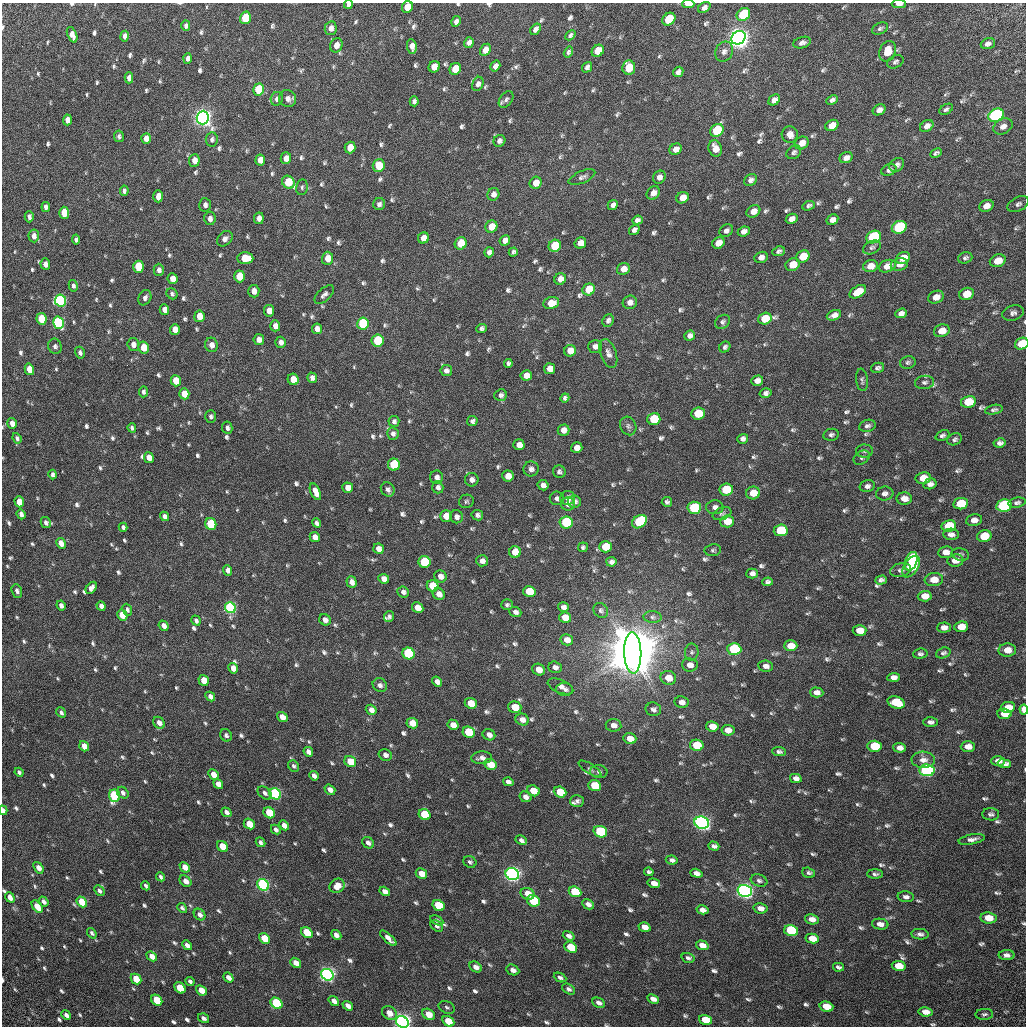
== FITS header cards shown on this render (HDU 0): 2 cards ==
NAXIS1  =                 1024 / Required FITS header
NAXIS2  =                 1024 / Required FITS header

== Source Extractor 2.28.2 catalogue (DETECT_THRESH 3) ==
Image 1024 x 1024 px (HDU 0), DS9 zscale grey, 1 PNG px = 1 image px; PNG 1028 x 1028 px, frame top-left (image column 1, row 1024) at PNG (2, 3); each listed source drawn as its Kron ellipse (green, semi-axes under 4 px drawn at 4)
Background 31.7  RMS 2.8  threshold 8.53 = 3 sigma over >= 5 px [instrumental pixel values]
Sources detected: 835; of the 835, the 500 brightest by FLUX_AUTO listed and drawn (335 fainter detections omitted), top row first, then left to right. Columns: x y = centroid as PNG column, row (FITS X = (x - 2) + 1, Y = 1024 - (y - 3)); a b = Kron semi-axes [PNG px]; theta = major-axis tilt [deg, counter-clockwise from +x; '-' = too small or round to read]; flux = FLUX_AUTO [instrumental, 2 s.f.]
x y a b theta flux
348 4 4 4 - 5.9e+02
688 4 6 3 -1 3.7e+03
899 4 7 3 -1 7.4e+02
407 7 6 5 - 2.4e+03
704 8 7 5 35 7.9e+02
743 14 7 6 - 1.7e+04
245 18 6 5 - 7.6e+03
669 19 7 6 - 8.5e+03
456 21 5 4 - 7.1e+02
186 26 5 4 - 5.2e+02
331 28 7 6 - 1.0e+03
880 28 8 5 25 5.1e+02
535 29 6 4 52 7.0e+02
72 35 8 4 -68 1.5e+03
570 35 6 4 44 5.0e+02
125 36 5 4 - 8.5e+02
738 38 7 6 - 3.0e+05
469 42 5 4 - 7.8e+02
802 43 9 5 18 7.0e+02
988 44 7 5 19 6.9e+02
336 45 7 6 - 1.3e+03
412 46 7 5 -82 1.3e+03
485 50 6 5 - 1.7e+03
598 51 6 5 - 3.7e+03
724 51 10 8 59 9.4e+02
888 51 10 8 69 3.4e+03
568 52 6 4 58 4.6e+02
187 58 5 3 - 7.0e+02
895 62 9 6 27 5.3e+02
495 66 6 4 57 9.1e+02
434 67 6 5 - 2.5e+03
587 67 5 4 - 6.7e+02
629 67 7 6 - 5.4e+03
455 69 6 5 - 3.8e+03
678 72 5 4 - 6.5e+02
129 78 5 4 - 9.5e+02
478 84 7 5 67 7.1e+02
259 89 6 5 - 1.1e+04
277 99 7 6 - 7.3e+02
287 99 9 8 - 1.1e+03
506 99 9 6 53 6.2e+02
774 100 6 5 - 1.0e+03
832 100 6 4 26 6.4e+02
414 101 5 4 - 6.1e+02
946 109 7 4 29 5.2e+02
879 110 7 5 29 8.5e+02
996 115 8 6 26 5.6e+04
203 118 7 6 - 2.1e+05
67 120 5 4 - 1.3e+03
832 125 7 5 30 2.4e+03
927 126 7 5 35 1.0e+03
1003 126 10 7 27 1.2e+03
717 130 7 6 - 1.2e+04
790 135 8 8 - 1.2e+03
119 136 6 5 - 5.3e+02
146 138 5 4 - 1.5e+03
212 139 7 6 - 5.5e+02
499 141 6 5 - 7.2e+02
802 143 7 6 - 1.7e+03
350 148 6 5 - 2.8e+03
715 148 8 6 -72 1.9e+03
676 149 6 5 - 1.4e+03
794 152 8 6 37 5.4e+02
936 153 6 4 27 4.8e+02
286 158 6 5 - 1.4e+03
846 158 7 5 27 9.7e+02
194 160 6 5 - 1.6e+03
260 160 5 5 - 1.7e+03
897 165 8 6 36 6.9e+02
379 166 6 6 - 4.1e+03
889 170 8 5 24 6.1e+02
582 177 14 6 23 7.3e+02
659 177 7 6 - 8.8e+02
750 180 7 5 38 7.3e+02
288 182 7 6 - 7.5e+03
536 183 6 5 - 2.1e+03
302 187 8 5 81 4.6e+02
124 191 5 4 - 5.3e+02
653 193 7 6 - 1.1e+03
493 194 6 6 - 9.5e+02
158 196 6 5 - 1.7e+03
682 198 6 5 - 2.2e+03
379 204 6 6 - 5.9e+02
1018 204 11 7 28 7.2e+02
205 205 7 6 - 7.1e+02
613 205 5 4 - 7.0e+02
809 206 6 4 23 4.7e+02
986 206 7 5 23 1.5e+03
46 207 5 4 - 6.7e+02
753 211 7 5 32 1.6e+03
64 213 6 5 - 4.9e+03
29 217 6 4 90 6.2e+02
210 218 6 5 - 9.9e+02
259 218 6 5 - 1.1e+03
792 219 6 5 - 1.1e+03
637 220 5 4 - 6.9e+02
832 220 6 5 - 9.7e+02
491 227 6 5 - 2.5e+03
899 227 8 6 25 2.7e+04
634 230 6 4 37 7.0e+02
726 231 7 5 38 6.3e+02
744 231 6 5 - 8.8e+02
34 236 6 5 - 1.3e+03
874 237 7 6 - 2.9e+04
423 238 6 5 - 1.9e+03
76 239 5 4 - 5.0e+02
225 239 9 6 43 9.4e+02
505 240 5 5 - 1.1e+03
461 243 6 6 - 5.0e+03
580 243 6 5 - 1.9e+03
718 243 6 5 - 2.0e+03
555 246 6 6 - 8.8e+03
872 247 9 6 24 5.6e+02
779 251 6 5 - 5.1e+02
489 252 5 5 - 7.2e+02
513 252 5 4 - 4.5e+02
803 256 7 5 28 4.8e+03
761 257 7 5 22 1.1e+03
245 258 8 6 0 4.7e+03
328 258 6 5 - 2.0e+03
903 258 7 5 30 2.4e+03
965 258 7 5 19 5.1e+02
998 261 8 6 23 3.1e+03
45 264 6 5 - 1.1e+03
899 264 8 6 14 1.2e+03
793 265 7 6 - 2.9e+03
870 266 7 6 - 2.0e+03
887 266 9 6 19 1.7e+03
139 267 6 5 - 1.1e+04
623 269 7 6 - 1.6e+03
159 270 6 5 - 8.3e+02
240 276 6 5 - 5.4e+03
173 279 5 5 - 2.0e+03
560 279 6 5 - 1.5e+03
73 286 6 4 -78 5.0e+02
589 289 6 6 - 5.5e+03
254 291 6 5 - 1.4e+03
858 292 9 5 32 3.5e+03
172 294 6 5 - 4.7e+02
967 294 7 6 - 3.0e+03
324 295 12 6 43 7.2e+02
936 297 8 6 23 1.7e+03
145 298 8 6 62 7.5e+02
61 301 6 5 - 4.2e+04
630 302 7 6 - 1.1e+03
551 303 8 6 15 2.7e+03
164 310 5 4 - 1.4e+03
269 311 6 5 - 1.9e+03
901 313 6 4 20 8.0e+02
1013 313 11 7 19 7.9e+02
834 315 7 5 22 1.0e+03
199 316 6 5 - 2.5e+03
41 319 6 5 - 5.5e+03
765 319 7 5 18 4.8e+03
608 320 7 5 67 6.3e+02
723 322 8 6 37 5.5e+02
58 323 6 5 - 3.5e+04
363 324 6 5 - 1.7e+04
275 326 5 5 - 1.2e+03
481 328 5 4 - 5.2e+02
175 329 5 5 - 1.7e+03
317 329 5 5 - 1.2e+03
942 331 8 6 19 2.9e+03
690 336 5 5 - 8.1e+02
259 339 5 5 - 1.1e+03
378 340 6 6 - 1.0e+04
281 342 5 5 - 9.2e+02
133 344 6 5 - 1.2e+03
1022 344 7 5 24 5.5e+03
211 345 7 6 - 1.3e+03
55 346 8 6 -69 6.2e+02
595 346 7 6 - 9.0e+02
725 347 6 5 - 5.2e+02
144 348 6 5 - 3.1e+03
570 351 6 5 - 2.4e+03
80 353 6 5 - 5.7e+02
608 353 15 8 -70 1.1e+03
908 362 8 6 14 4.8e+02
508 363 4 4 - 4.6e+02
878 368 7 5 14 4.9e+02
29 369 6 4 -74 2.7e+03
550 369 5 5 - 1.7e+03
446 371 6 5 - 7.2e+02
526 375 5 5 - 1.5e+03
312 378 5 5 - 8.2e+02
293 379 6 5 - 2.7e+03
862 380 11 5 -83 5.1e+02
176 381 6 5 - 3.5e+03
757 381 6 5 - 1.2e+03
925 382 10 6 7 6.2e+02
143 392 5 4 - 4.8e+02
766 393 6 5 - 6.5e+02
184 394 5 5 - 3.5e+03
501 395 6 5 - 5.9e+02
565 398 4 4 - 5.0e+02
968 402 7 5 13 5.5e+03
994 410 9 4 11 4.8e+02
698 414 7 6 - 6.3e+03
211 416 6 5 - 5.6e+02
654 419 6 6 - 8.5e+03
394 421 5 5 - 5.5e+02
472 421 5 5 - 5.3e+02
12 423 5 5 - 1.3e+03
628 426 9 8 - 6.9e+02
867 426 8 6 18 6.0e+02
132 428 4 4 - 4.7e+02
227 428 6 5 - 6.0e+02
563 430 6 5 - 1.3e+03
393 434 6 5 - 6.0e+02
831 435 8 6 11 5.4e+02
942 435 7 5 23 5.4e+02
17 438 5 4 - 4.5e+02
743 439 5 5 - 7.0e+02
955 439 7 5 24 5.3e+02
1000 443 6 4 10 6.6e+02
519 445 5 5 - 1.6e+03
577 448 6 5 - 1.6e+03
864 451 8 6 1 5.4e+02
149 458 5 5 - 1.5e+03
862 458 9 6 33 5.4e+02
394 465 6 6 - 1.2e+04
531 469 7 7 - 9.6e+02
559 472 6 6 - 5.3e+02
53 474 5 3 - 5.1e+02
508 476 5 5 - 2.1e+03
437 477 7 6 - 8.7e+02
923 478 7 6 - 2.7e+03
472 480 7 6 - 8.5e+02
930 484 7 5 15 8.3e+02
543 485 5 5 - 8.6e+02
867 486 7 6 - 7.0e+02
438 487 6 5 - 7.0e+02
348 488 5 5 - 1.4e+03
388 489 7 6 - 7.0e+02
726 490 7 6 - 8.6e+03
315 492 9 4 -66 1.5e+03
753 493 7 6 - 2.4e+03
885 494 9 7 7 8.2e+02
557 498 7 7 - 6.4e+02
568 498 7 7 - 1.2e+03
904 499 7 6 - 1.5e+03
466 501 7 6 - 4.5e+02
574 501 6 6 - 8.2e+02
19 502 5 4 - 3.1e+03
667 502 5 5 - 5.0e+02
1017 503 9 5 10 5.2e+02
568 504 7 6 - 1.4e+03
961 504 7 5 10 6.9e+03
1004 505 8 6 11 3.1e+04
715 507 8 7 - 9.6e+02
694 508 7 6 - 1.8e+04
21 514 5 4 - 7.2e+02
722 514 10 6 20 5.0e+02
477 515 6 5 - 6.3e+02
164 516 5 4 - 8.6e+02
446 516 5 5 - 2.6e+03
456 517 7 6 - 8.8e+02
974 520 8 6 10 1.1e+03
727 521 7 6 - 2.8e+03
566 522 6 6 - 1.7e+04
639 522 8 6 37 1.7e+04
46 523 6 4 -61 6.3e+02
316 523 5 4 - 6.4e+02
211 524 6 5 - 1.1e+04
949 526 7 6 - 8.6e+03
123 527 4 4 - 5.2e+02
781 530 7 6 - 1.3e+04
951 534 8 5 -2 8.4e+02
984 536 7 5 13 4.4e+03
315 537 5 5 - 1.5e+03
61 543 5 4 - 1.5e+03
583 547 5 5 - 4.7e+02
606 547 6 5 - 6.4e+03
379 549 5 5 - 1.4e+03
713 550 8 6 8 4.6e+02
515 552 6 6 - 2.8e+03
946 552 7 5 6 1.3e+03
960 554 9 6 -12 4.5e+02
955 560 8 6 7 1.5e+03
482 561 6 5 - 9.7e+02
911 561 10 6 70 1.1e+04
424 562 6 6 - 1.3e+04
611 562 5 4 - 7.3e+02
911 567 12 7 56 1.7e+04
227 570 5 4 - 8.1e+02
901 570 10 6 14 7.4e+02
752 574 5 5 - 7.7e+02
440 576 6 6 - 1.2e+03
384 579 5 5 - 1.3e+03
881 580 6 4 17 5.8e+02
934 580 9 6 4 2.2e+03
352 582 6 5 - 1.1e+03
767 582 5 4 - 5.0e+02
433 586 6 5 - 6.2e+03
91 588 7 4 53 8.5e+02
17 591 7 5 -68 7.7e+02
529 591 6 5 - 5.5e+03
403 592 6 5 - 7.2e+02
439 594 6 5 - 1.4e+03
925 596 7 5 4 2.2e+03
61 605 5 4 - 6.8e+02
507 605 6 5 - 4.5e+02
101 606 5 4 - 7.8e+02
563 607 5 5 - 8.4e+02
230 608 6 5 - 3.7e+04
418 608 6 5 - 2.1e+03
127 610 6 4 -65 5.1e+02
601 610 8 6 -55 5.0e+02
515 612 6 5 - 7.4e+02
122 615 6 5 - 3.5e+03
389 616 6 5 - 5.5e+02
652 617 9 6 -2 6.0e+02
565 618 6 5 - 3.2e+03
325 620 6 5 - 9.1e+02
196 621 5 4 - 5.3e+02
164 626 5 4 - 1.0e+03
944 627 7 5 3 1.0e+03
961 627 7 5 8 2.8e+03
860 630 7 5 2 2.3e+03
567 640 6 5 - 1.5e+03
791 646 6 5 - 3.3e+03
734 649 7 6 - 1.7e+04
1007 650 9 6 4 2.0e+03
692 652 8 6 81 5.2e+02
408 653 6 5 - 2.4e+04
633 653 20 8 -88 4.1e+06
943 653 7 5 20 4.9e+02
920 654 7 5 6 4.9e+02
690 665 8 6 -5 1.6e+03
766 666 7 5 -8 8.6e+02
555 667 7 5 -19 8.1e+02
233 668 5 4 - 1.5e+03
539 670 6 5 - 1.9e+03
894 677 6 4 5 9.5e+02
668 678 8 7 - 2.9e+03
204 680 6 5 - 3.1e+03
437 682 5 4 - 1.0e+03
380 685 7 6 - 7.4e+02
560 686 13 6 -21 1.1e+03
565 689 8 6 -7 6.9e+02
817 692 7 5 -2 1.0e+03
210 696 5 4 - 9.7e+02
681 702 7 5 -8 1.2e+03
896 702 9 6 -19 7.0e+03
471 703 6 5 - 3.5e+03
515 707 6 5 - 3.6e+03
1008 707 7 5 9 2.7e+03
653 709 8 6 -11 7.3e+02
1024 709 5 3 - 4.7e+03
371 710 6 5 - 1.0e+03
61 712 5 4 - 5.1e+02
1004 714 7 5 -5 2.9e+03
282 717 5 4 - 1.7e+03
522 720 7 5 -22 1.2e+03
930 722 7 5 2 6.5e+02
159 723 6 5 - 1.0e+03
412 723 6 5 - 2.6e+03
453 725 6 5 - 1.7e+03
613 725 8 6 -6 1.1e+03
712 726 6 5 - 2.3e+03
728 730 6 5 - 1.7e+03
469 732 6 5 - 9.1e+03
226 735 6 5 - 5.6e+02
489 735 6 5 - 1.1e+03
630 739 6 5 - 2.1e+03
697 745 7 5 -12 6.6e+03
84 746 5 4 - 1.9e+03
874 746 7 5 -3 8.6e+03
968 747 7 5 1 1.4e+03
900 748 6 4 -4 1.1e+03
308 752 5 4 - 8.6e+02
779 752 7 4 -7 5.5e+02
385 755 7 5 -28 8.2e+02
482 758 10 6 3 9.6e+02
923 760 12 8 -2 1.4e+03
998 761 7 5 2 1.2e+03
350 762 6 5 - 3.5e+03
490 764 6 5 - 3.3e+03
1004 764 7 4 -8 7.4e+02
294 766 6 5 - 4.6e+02
590 769 13 5 -33 5.1e+02
927 770 7 6 - 6.5e+04
19 772 5 4 - 4.6e+02
599 772 8 6 -8 6.0e+02
213 774 5 4 - 1.6e+03
314 776 5 4 - 7.9e+02
796 778 6 4 -13 1.0e+03
508 782 5 4 - 7.9e+02
218 784 5 4 - 1.3e+03
595 786 6 5 - 7.9e+03
330 790 6 4 -38 1.0e+03
533 791 6 5 - 3.0e+03
560 792 6 5 - 5.3e+03
123 793 6 5 - 5.8e+02
265 793 8 5 -41 6.8e+02
275 794 6 5 - 4.2e+04
114 796 6 5 - 2.1e+04
525 797 6 5 - 9.6e+02
577 801 7 6 - 6.2e+02
3 810 5 3 - 5.8e+02
226 812 5 4 - 6.9e+02
269 813 6 5 - 5.6e+03
991 814 8 6 -2 5.5e+02
425 815 6 5 - 8.6e+03
702 823 7 6 - 1.5e+05
249 824 6 5 - 3.1e+03
284 825 5 4 - 1.2e+03
276 829 5 4 - 5.9e+02
600 832 7 5 -20 1.8e+04
972 839 13 5 11 9.9e+02
521 840 6 4 -27 5.9e+02
260 842 5 4 - 5.3e+02
368 843 6 5 - 7.9e+02
223 846 6 5 - 4.2e+03
714 846 5 4 - 5.3e+02
672 860 6 4 -9 6.1e+02
470 862 7 5 -31 4.6e+02
185 867 6 4 -43 1.8e+03
38 868 6 4 -53 1.3e+03
649 872 5 4 - 4.5e+02
696 873 6 4 -18 8.4e+02
809 873 6 5 - 4.5e+02
421 874 6 5 - 2.4e+03
512 874 7 6 - 1.6e+05
875 874 7 4 0 4.5e+02
161 877 5 3 - 4.5e+02
185 881 6 5 - 1.1e+03
759 881 8 5 -19 5.3e+02
654 883 6 4 -15 1.5e+03
263 885 6 5 - 5.7e+04
146 886 5 3 - 4.5e+02
337 886 8 7 - 2.2e+03
99 891 6 4 -46 5.1e+02
385 891 5 4 - 1.1e+03
745 891 7 6 - 1.6e+05
575 892 6 5 - 9.9e+03
527 894 7 5 -21 2.3e+03
10 897 6 4 -52 1.2e+03
906 897 8 5 -5 6.6e+02
533 901 7 5 -28 1.1e+04
44 902 5 4 - 6.6e+02
82 902 6 4 -50 4.6e+03
588 904 6 4 -27 9.4e+02
439 905 6 5 - 7.8e+03
37 907 7 4 -52 2.4e+03
182 908 5 4 - 4.5e+02
760 908 7 5 -12 1.2e+03
702 910 6 4 -14 1.0e+03
200 915 6 5 - 7.6e+02
988 918 8 5 -6 3.7e+03
812 919 7 5 -13 1.3e+03
437 920 7 4 -27 5.4e+02
880 924 8 5 -7 1.1e+03
437 926 7 5 -35 5.4e+02
644 927 6 4 -17 1.4e+03
791 930 7 5 -13 2.0e+04
307 932 6 5 - 5.6e+03
92 933 6 4 -51 4.5e+02
920 934 8 5 -5 6.7e+02
336 935 5 4 - 8.1e+02
569 936 6 4 -20 7.8e+02
264 938 6 4 -41 4.6e+03
388 938 10 4 -43 1.1e+03
812 939 7 5 -11 2.9e+03
187 945 5 4 - 9.6e+02
702 945 6 4 -18 1.6e+03
571 947 7 5 -31 5.1e+03
1007 955 8 5 -1 8.9e+02
152 956 5 4 - 1.4e+03
688 958 7 5 -16 5.0e+02
296 963 6 4 -39 1.7e+03
899 966 7 5 -9 3.7e+03
476 967 7 5 -30 1.1e+03
838 967 6 3 -13 5.3e+02
513 970 7 5 -24 8.5e+02
327 975 6 5 - 1.3e+05
228 977 5 4 - 1.2e+03
560 978 6 4 -24 5.5e+02
136 979 6 4 -45 4.1e+03
190 981 5 3 - 5.4e+02
180 988 6 4 -46 5.1e+03
569 989 7 5 -31 5.7e+02
201 990 6 4 -41 2.5e+03
653 999 6 4 -25 1.0e+03
157 1000 6 5 - 6.7e+03
334 1001 6 4 -37 9.8e+02
276 1003 6 5 - 2.1e+04
599 1003 7 4 -27 7.7e+02
348 1006 6 4 -37 9.8e+02
447 1007 8 6 -24 5.3e+02
826 1007 7 5 -16 3.6e+03
926 1012 7 4 -8 1.5e+03
389 1013 8 6 -42 1.8e+03
428 1014 7 5 -31 2.7e+03
984 1014 9 5 3 4.6e+02
66 1015 5 4 - 7.3e+02
203 1018 6 4 -34 6.1e+02
705 1020 7 5 -18 4.9e+03
448 1021 6 5 - 4.0e+03
402 1022 7 5 -31 1.6e+05
At the frame edge (FLAGS 8, measured only in part): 8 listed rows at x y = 348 4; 688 4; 899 4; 407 7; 1022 344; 1024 709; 3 810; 402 1022
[335 fainter detections neither listed nor drawn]

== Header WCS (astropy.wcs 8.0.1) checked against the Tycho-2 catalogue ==
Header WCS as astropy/WCSLIB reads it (CRVAL/CRPIX/CD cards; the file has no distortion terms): RA---TAN/DEC--TAN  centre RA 17:04:40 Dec +12:47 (256.17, +12.79 deg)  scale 3.57 arcsec/px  FOV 60.9' x 60.9'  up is -34 deg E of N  parity flipped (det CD > 0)
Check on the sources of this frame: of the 60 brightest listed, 48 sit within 5.4 arcsec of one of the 90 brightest Tycho-2 stars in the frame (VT <= 12.56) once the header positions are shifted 1.43 arcsec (1.18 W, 0.80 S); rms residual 1.83 arcsec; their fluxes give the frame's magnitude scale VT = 21.66 - 2.5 log10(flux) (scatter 0.12 mag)
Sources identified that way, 52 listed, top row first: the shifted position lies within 5.4 arcsec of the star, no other Tycho-2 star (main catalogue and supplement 1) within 10.8 arcsec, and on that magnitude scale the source's flux lands within +1.5 / -3 mag of the star's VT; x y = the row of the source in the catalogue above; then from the Tycho-2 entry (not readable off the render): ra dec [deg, ICRS J2000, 3 dp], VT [Tycho-2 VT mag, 2 dp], TYC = Tycho-2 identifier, HIP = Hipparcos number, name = IAU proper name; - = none
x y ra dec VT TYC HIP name
743 14 256.075 +13.327 11.03 988-1435-1 - -
245 18 255.657 +13.048 11.70 984-1492-1 - -
669 19 256.015 +13.282 12.12 988-539-1 - -
738 38 256.084 +13.305 8.82 988-1312-1 - -
629 67 256.009 +13.220 12.04 988-1786-1 - -
259 89 255.709 +12.996 11.63 984-1555-1 - -
996 115 256.346 +13.384 9.77 988-444-1 - -
203 118 255.678 +12.942 8.40 984-851-1 83399 -
717 130 256.119 +13.217 11.48 988-1519-1 - -
899 227 256.328 +13.238 10.54 988-1880-1 - -
874 237 256.312 +13.216 10.57 988-1445-1 - -
555 246 256.048 +13.032 11.77 984-186-1 - -
139 267 255.709 +12.784 12.11 984-152-1 - -
61 301 255.663 +12.713 10.50 984-217-1 - -
58 323 255.673 +12.694 10.39 984-1057-1 - -
363 324 255.930 +12.862 11.30 984-1963-1 - -
378 340 255.952 +12.856 11.81 984-1155-1 - -
1022 344 256.498 +13.211 12.26 988-1248-1 - -
968 402 256.485 +13.133 12.40 988-1644-1 - -
394 465 256.036 +12.763 11.44 984-680-1 - -
726 490 256.331 +12.927 11.94 984-1956-1 - -
961 504 256.536 +13.045 11.99 984-750-1 - -
1004 505 256.574 +13.067 10.37 984-29-1 - -
694 508 256.314 +12.894 11.03 984-123-1 - -
566 522 256.214 +12.811 11.08 984-976-1 - -
211 524 255.916 +12.613 11.31 984-548-1 - -
781 530 256.400 +12.924 11.59 984-276-1 - -
606 547 256.261 +12.813 12.20 984-608-1 - -
911 567 256.530 +12.966 11.63 984-140-1 - -
529 591 256.223 +12.734 12.03 984-2023-1 - -
734 649 256.428 +12.800 10.61 984-81-1 - -
408 653 256.156 +12.617 10.57 984-293-1 - -
633 653 256.345 +12.741 4.89 984-2436-1 83613 -
896 702 256.594 +12.846 11.79 984-15-1 - -
469 732 256.251 +12.585 11.91 984-502-1 - -
874 746 256.601 +12.798 12.25 985-1701-1 - -
927 770 256.660 +12.807 9.63 985-579-1 - -
275 794 256.123 +12.427 10.31 984-389-1 - -
114 796 255.989 +12.337 10.91 984-1004-1 - -
425 815 256.261 +12.493 11.66 984-580-1 - -
702 823 256.499 +12.639 8.54 984-2205-1 83663 -
600 832 256.419 +12.576 10.78 984-452-1 - -
512 874 256.368 +12.492 8.44 984-801-1 83627 -
263 885 256.165 +12.346 9.76 984-1670-1 - -
745 891 256.575 +12.607 8.60 984-25-1 83691 -
575 892 256.431 +12.512 11.54 984-2145-1 - -
533 901 256.401 +12.482 11.44 984-280-1 - -
439 905 256.324 +12.426 11.80 984-2157-1 - -
791 930 256.635 +12.600 11.03 985-1537-1 - -
327 975 256.270 +12.308 9.11 984-2229-1 - -
276 1003 256.243 +12.256 10.81 984-617-1 - -
402 1022 256.360 +12.310 8.71 984-1659-1 83624 -